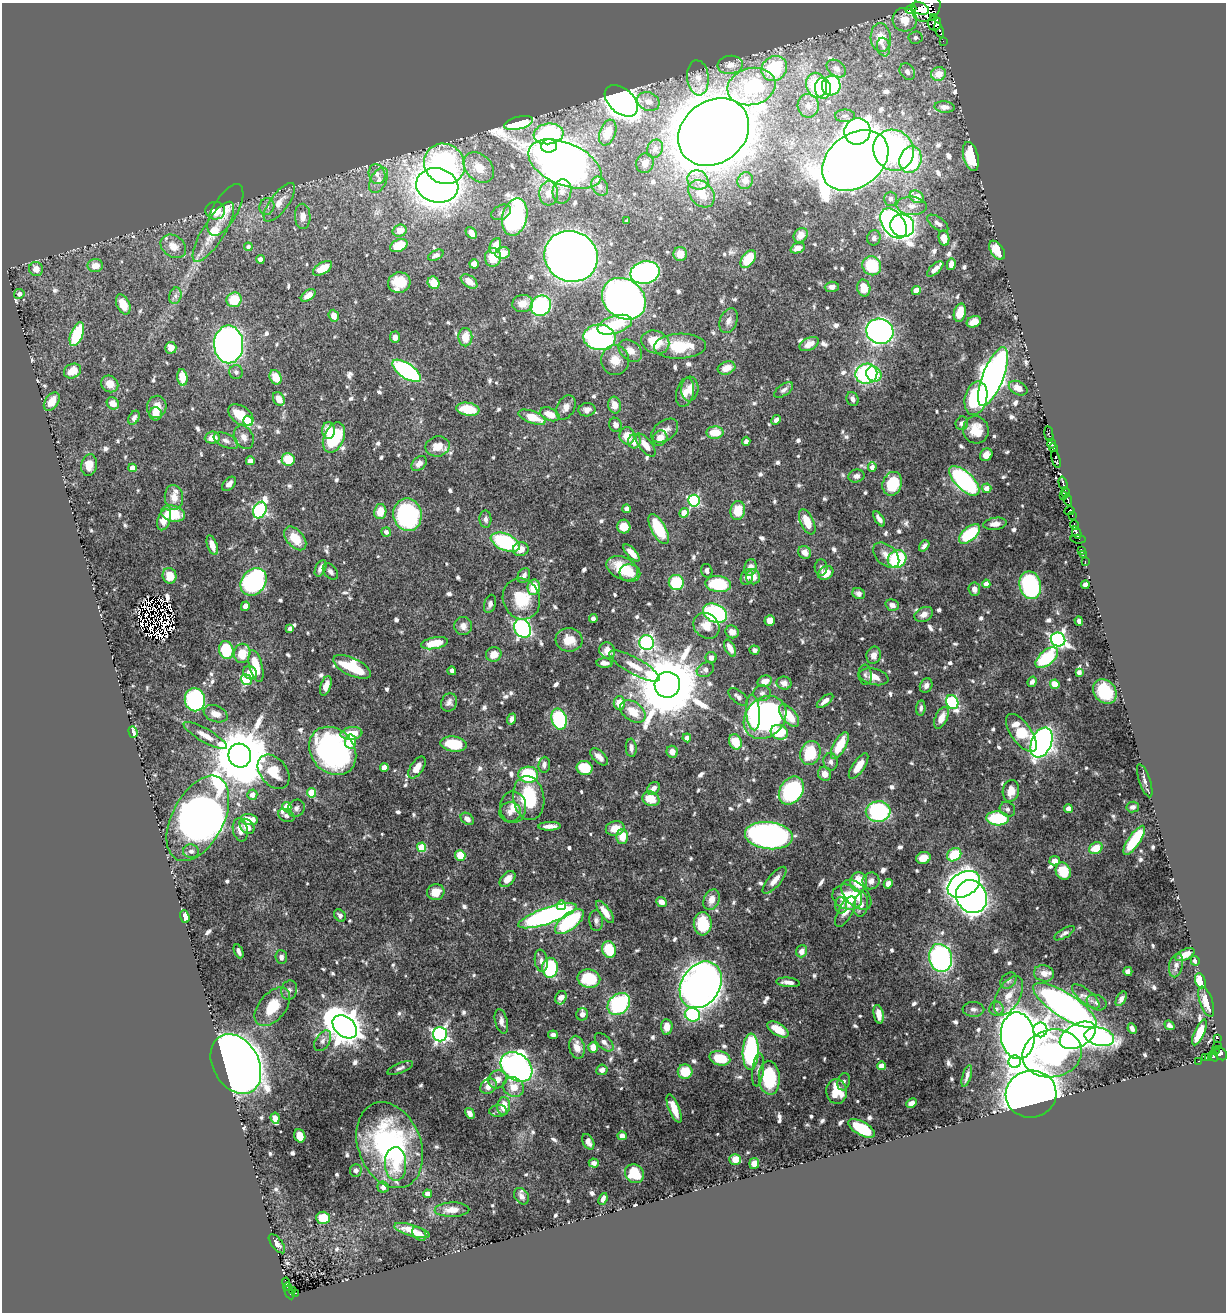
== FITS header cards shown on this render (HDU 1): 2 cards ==
NAXIS1  =                 1224
NAXIS2  =                 1310

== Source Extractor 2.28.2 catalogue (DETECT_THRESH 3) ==
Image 1224 x 1310 px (HDU 1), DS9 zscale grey, 1 PNG px = 1 image px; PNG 1228 x 1314 px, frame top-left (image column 1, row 1310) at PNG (2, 3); each listed source drawn as its Kron ellipse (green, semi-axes under 4 px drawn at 4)
Background 0.686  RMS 0.0081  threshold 0.0243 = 3 sigma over >= 5 px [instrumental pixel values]
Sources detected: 840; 6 with non-positive FLUX_AUTO (blend fragments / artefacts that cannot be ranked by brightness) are neither listed nor drawn; of the other 834, the 500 brightest by FLUX_AUTO listed and drawn (334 fainter detections omitted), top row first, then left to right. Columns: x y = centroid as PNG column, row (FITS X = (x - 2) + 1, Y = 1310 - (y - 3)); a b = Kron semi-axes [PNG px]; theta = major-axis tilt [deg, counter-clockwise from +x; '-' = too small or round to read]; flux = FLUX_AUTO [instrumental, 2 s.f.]
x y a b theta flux
926 7 15 13 48 2200
911 9 5 4 - 190
920 9 9 5 -20 1100
934 17 4 3 - 1000
905 20 12 11 - 8.1
934 23 7 6 - 710
939 30 8 3 -68 220
915 37 7 6 - 1.8
881 38 14 10 -84 12
943 41 2 2 - 7.6
883 47 9 6 -80 2.6
730 65 13 9 6 5.7
774 68 13 12 - 31
836 68 11 7 -37 3.5
907 72 9 7 -51 3.3
938 74 7 7 - 8.4
698 78 17 11 -84 6.2
817 85 12 10 -77 27
831 86 10 9 - 64
751 87 24 18 14 48
823 88 10 8 -80 16
621 101 19 12 -41 740
648 101 11 9 -23 5.2
808 106 12 10 -88 5.5
944 107 10 5 -4 3.3
845 116 10 6 0 2.2
519 123 15 6 14 48
857 131 13 13 - 81
714 132 38 31 38 2400
608 133 13 8 70 13
549 134 15 10 8 72
549 146 8 7 - 480
655 149 9 7 58 3.5
894 150 21 19 -49 120
971 156 15 7 -75 19
910 159 13 11 73 53
855 160 36 26 37 1500
645 163 10 8 72 3.7
444 164 21 19 -40 120
565 164 39 21 -23 600
479 168 17 12 -45 14
377 174 10 8 -72 3.2
378 180 14 8 62 3.9
698 180 11 9 -28 5.7
745 180 8 7 - 4.5
437 185 21 17 -12 680
600 186 10 7 -59 3.1
562 191 12 9 83 3.5
549 193 12 9 85 5.9
701 194 15 11 -50 11
917 197 7 5 -33 11
891 199 7 6 - 2.1
279 202 23 9 53 8
267 206 8 7 - 2.4
912 206 15 9 -3 5.6
225 210 29 12 60 8.8
215 211 10 9 - 7.8
501 212 10 7 26 2.1
303 216 12 8 -88 5.1
515 217 19 12 77 120
627 221 4 4 - 1.9
893 223 17 10 -54 300
938 223 12 6 -36 2.4
902 226 12 11 - 150
400 231 7 6 - 6.6
213 232 35 11 58 19
471 233 6 4 -46 4
801 235 8 6 52 5.2
874 238 8 6 77 2.4
944 238 7 5 -79 6.2
399 245 9 6 25 14
173 246 14 10 -36 6.4
495 246 8 5 67 5.8
248 247 4 4 - 1.9
798 248 7 5 23 3.4
997 250 10 6 -55 14
502 253 7 6 - 5.6
680 254 7 6 - 5.7
436 255 8 5 26 2
571 256 27 25 -28 740
493 257 9 8 - 11
260 259 4 4 - 3.2
748 259 10 6 54 16
474 264 4 4 - 3.8
951 264 6 4 79 4.1
95 266 8 6 3 6.4
872 266 10 9 - 26
322 268 10 5 29 11
36 269 7 6 - 5.6
935 269 10 4 43 3.6
645 272 15 11 12 140
469 281 9 5 -36 5.6
399 283 11 10 - 14
434 283 6 5 - 8.4
832 287 7 5 4 2.3
864 288 8 6 -78 9.7
916 290 4 4 - 6.2
19 294 5 5 - 2.4
308 295 8 5 36 5.4
175 296 8 6 74 1.9
624 299 23 19 -37 600
234 300 7 7 - 15
523 303 10 8 8 6.2
123 304 11 6 -65 9.1
541 306 10 9 - 58
960 313 9 6 76 10
334 316 6 5 - 5
729 321 13 8 68 3.5
974 322 7 5 24 6.2
615 325 18 8 17 18
880 331 14 12 -18 180
77 334 12 6 69 30
395 337 5 5 - 2.8
465 337 9 7 -88 9.5
599 337 16 13 -4 160
655 342 14 11 -20 16
229 344 19 14 -90 350
809 344 10 6 27 5.6
680 346 26 12 2 20
171 348 6 5 - 5.8
630 351 13 9 -39 5.1
615 360 15 14 - 8.3
726 368 9 6 18 6.7
72 371 9 7 29 11
407 371 16 7 -34 88
236 372 7 6 - 2.1
866 374 11 10 - 69
874 374 8 7 - 12
182 377 8 5 -82 8.4
276 377 7 5 -65 11
993 377 31 10 68 440
110 384 9 8 - 6.7
1018 388 10 6 -27 5.8
690 389 12 8 86 5.4
784 390 11 5 35 2
685 393 14 8 76 5.2
976 398 17 11 77 38
279 399 7 5 -60 4.9
853 399 7 5 -65 2.2
52 402 10 6 54 8.5
113 403 6 5 - 6.2
615 405 8 6 -79 6.4
157 407 11 9 77 6.8
566 407 13 8 62 4.1
468 409 12 6 -8 17
587 410 8 6 10 2.8
156 414 6 6 - 5.1
550 414 10 6 -24 8.9
241 415 14 8 -35 14
532 417 14 6 -21 13
134 418 7 5 60 2.1
776 420 5 4 - 2
248 421 5 5 - 19
962 423 7 6 - 2.2
615 425 7 6 - 2
329 430 8 6 -90 9.7
976 430 14 12 -75 9.8
665 431 15 10 35 4.7
715 433 8 6 3 12
1049 434 8 3 -80 34
627 436 8 7 - 8.7
244 437 12 9 -63 4
212 438 7 6 - 7.6
334 438 16 10 65 42
660 438 8 7 - 5.6
226 441 13 7 -25 3
634 441 7 6 - 6.7
746 441 5 4 - 2.2
1052 444 5 3 - 170
645 445 14 6 -51 7.1
438 446 12 10 10 9.4
1053 448 4 3 - 230
986 455 7 5 45 4.5
288 459 6 6 - 16
1056 459 9 4 -74 100
250 461 4 4 - 3.7
419 463 9 6 44 3.3
89 465 11 7 80 6.9
872 467 5 4 - 3.1
132 468 4 4 - 6.3
856 476 8 6 11 2.8
964 481 19 8 -44 110
1063 483 6 3 -74 250
229 484 8 5 46 2.7
892 484 12 9 73 22
986 488 5 5 - 4.3
1065 492 5 3 - 150
1063 496 2 2 - 19
174 497 12 9 -85 6.1
1068 500 6 3 -76 50
694 501 6 6 - 71
627 509 4 4 - 2.6
260 510 8 6 66 100
738 511 9 7 81 13
1070 511 5 3 - 85
380 512 7 6 - 10
684 513 5 4 - 10
173 514 12 8 -15 16
407 515 16 14 -80 89
1072 515 3 2 - 48
485 519 9 6 -87 2.4
879 519 8 4 -57 2.9
164 520 11 6 69 7.5
807 522 13 6 -65 11
995 524 12 6 8 4.2
1074 525 5 3 - 59
624 527 7 6 - 8.1
659 529 17 7 -61 27
386 532 5 4 - 1.8
1077 533 6 3 -64 270
969 534 12 6 41 31
295 538 14 8 -49 13
1078 539 8 2 -5 8.2
505 542 15 8 -23 57
212 545 10 5 -72 6.5
924 546 6 4 51 2.4
521 549 8 7 - 5.8
1082 550 2 2 - 5.5
805 552 7 6 - 4.9
632 553 11 5 -46 5.4
1083 554 2 2 - 2.4
886 555 15 10 -43 4.8
897 559 10 8 36 39
1085 561 3 2 - 6.9
321 568 9 5 64 3.5
622 568 17 11 -26 17
750 568 8 6 77 4
821 568 8 6 -87 1.9
707 571 7 5 -75 2.2
330 572 9 6 -49 2.3
630 573 10 8 -12 7.2
826 573 8 6 31 8.9
524 575 8 6 61 2.5
170 576 8 7 - 9.9
747 577 8 6 68 3.1
753 577 7 7 - 4.9
254 582 15 12 51 95
676 582 7 7 - 24
718 584 13 8 -7 28
986 584 4 4 - 4
1030 585 14 10 -77 95
1085 585 4 4 - 5
534 587 8 6 80 12
974 589 7 5 -83 3.1
859 594 6 5 - 2.7
521 599 21 18 -65 22
490 604 9 5 73 2.3
892 605 7 5 -16 3
245 606 5 4 - 4.3
715 613 12 9 -25 92
924 614 10 7 26 3.4
593 619 4 4 - 1.9
770 620 5 5 - 6.2
1079 621 5 4 - 2.4
463 626 9 9 - 3.6
706 626 14 12 -42 7.6
523 628 10 8 -61 130
290 629 4 4 - 2
732 632 7 6 - 3.9
569 640 13 12 - 10
1058 640 7 6 - 190
434 643 13 6 10 13
647 643 7 7 - 120
730 648 9 5 -62 4.8
226 650 9 7 -74 26
607 650 8 7 - 6.3
754 650 5 4 - 2.1
242 653 9 8 - 12
494 654 8 7 - 7
874 655 9 7 78 3.7
711 658 5 5 - 3.5
1047 658 13 7 41 36
604 663 8 4 -4 2.9
256 666 16 6 -76 16
635 666 28 8 -29 8.8
352 667 20 9 -25 24
705 670 9 7 27 3.1
452 671 4 4 - 2.1
1079 672 4 4 - 2.2
250 673 7 6 - 7.8
865 675 10 6 -85 1.9
874 677 15 8 -13 6.1
246 680 6 5 - 26
765 681 7 5 23 6.4
1032 682 5 4 - 2.5
784 683 7 6 - 3.5
1055 684 5 4 - 14
667 685 13 12 - 5100
326 686 10 5 71 4.9
926 686 7 6 - 2.4
1105 691 13 10 -50 21
762 693 9 7 3 2.1
738 697 12 6 -40 2.6
195 700 11 10 - 91
825 701 10 4 39 3.1
449 702 9 7 65 2.6
952 702 7 6 - 73
619 703 7 6 - 10
921 708 8 4 83 1.9
633 711 14 9 -36 12
753 712 18 7 -84 20
216 714 12 8 -21 5.5
789 716 13 7 -51 13
765 717 23 19 46 200
941 718 11 6 65 6.3
512 719 5 4 - 2.6
559 719 11 7 -75 48
133 732 6 4 -71 5
779 732 9 7 -17 19
351 733 11 6 7 11
1021 733 22 10 -54 21
205 735 24 6 -30 5.9
687 738 4 4 - 3.2
350 742 7 5 85 10
735 742 8 6 -69 12
1041 742 16 10 66 320
454 744 13 7 -8 22
840 745 15 6 61 16
631 748 9 5 -86 2.9
333 751 26 21 -48 150
672 752 6 5 - 4
810 753 12 10 68 26
240 755 12 11 - 4500
599 757 11 5 -44 3.8
831 762 8 7 - 2.2
544 765 8 6 84 2.2
859 766 15 6 56 7.1
417 767 12 6 57 7.2
384 768 4 4 - 8.4
585 768 8 7 - 19
274 772 19 13 -51 12
825 774 7 6 - 4.1
528 775 10 8 -3 38
1145 781 17 5 -71 2.7
653 788 7 5 45 3.4
791 791 15 11 56 64
1011 791 11 8 79 7.5
311 793 5 4 - 17
252 795 5 5 - 4
529 798 22 15 -80 32
651 799 9 7 -25 11
287 807 4 4 - 12
513 807 15 13 -87 7.1
1133 807 6 5 - 1.8
296 808 9 8 - 2.4
1007 809 8 7 - 1.9
1068 809 4 4 - 3.2
510 812 11 10 - 3.5
878 812 12 10 8 79
286 815 8 6 -25 2
198 818 46 25 62 520
997 818 11 7 -4 35
249 819 8 5 -9 8.9
467 819 7 5 -38 3.5
247 826 9 6 -46 5.4
550 826 11 4 1 4.1
615 828 9 7 11 7.7
240 830 12 7 -77 4.3
622 836 7 6 - 10
769 836 24 13 -6 270
1134 840 17 6 56 33
421 847 5 4 - 24
1096 848 7 5 30 11
191 851 8 7 - 1.9
460 855 5 5 - 10
954 855 7 6 - 22
923 858 7 6 - 7.3
1055 861 5 4 - 3.9
1063 871 9 7 -66 13
507 879 9 6 47 5.2
775 880 17 6 50 5.5
871 881 9 8 - 3.2
859 882 10 8 86 17
888 884 5 4 - 4.1
964 884 17 12 30 410
436 892 9 8 - 7.9
856 895 18 11 -45 9.9
847 897 15 12 -21 19
971 897 17 15 -58 450
711 900 11 7 66 5.3
661 902 5 4 - 4.4
561 905 5 4 - 16
841 905 8 6 -86 2.3
861 905 12 7 82 4.1
605 912 13 5 -54 6.4
845 912 17 7 61 4.9
340 915 7 5 -46 2.1
185 916 6 4 -72 4.1
547 916 31 8 19 150
596 921 10 7 -85 2.1
569 922 17 8 39 55
703 924 11 9 -88 19
1064 933 11 4 30 2
609 949 8 7 - 18
239 951 7 3 -67 2.2
802 951 6 5 - 3.9
1185 955 10 5 25 6.1
281 957 7 6 - 2.2
940 958 14 11 -74 120
541 961 11 6 -82 2.8
1195 961 5 4 - 2
1176 965 12 7 78 3
550 968 10 8 -88 48
1128 971 4 4 - 2.7
1044 973 10 8 -12 5.7
589 978 11 9 -11 23
1008 981 9 7 43 2
1200 981 8 5 -70 14
788 982 12 4 -5 3.5
701 985 25 19 56 520
289 990 10 8 73 2.4
1009 996 21 11 61 11
1086 996 17 6 -40 4.1
561 998 7 5 63 4
1121 999 8 4 60 2.5
1097 1002 10 7 -23 2.7
1206 1002 16 6 -71 9.3
619 1004 12 9 44 61
1065 1005 37 12 -33 390
272 1007 22 13 50 17
973 1009 11 7 -2 2.4
996 1009 7 7 - 2.3
582 1014 6 6 - 2.8
879 1014 9 5 -80 5.6
692 1015 8 6 -20 46
501 1021 12 6 -76 3.3
1169 1025 5 4 - 2.2
345 1027 14 9 -40 1300
667 1027 8 5 -86 5.4
1132 1028 5 4 - 2.2
778 1029 12 6 -31 12
1040 1030 7 7 - 270
1199 1032 14 5 65 12
440 1034 7 7 - 160
553 1035 5 4 - 2.2
1078 1035 19 11 29 340
1018 1036 23 17 -84 870
1099 1037 15 9 -12 120
1217 1038 4 3 - 45
323 1041 11 7 57 2.9
604 1042 11 6 -43 2.7
1217 1045 2 2 - 19
577 1047 11 7 -77 6.1
593 1047 5 5 - 7.9
1215 1050 2 2 - 24
751 1052 18 8 88 79
1052 1053 30 23 12 120
1220 1053 8 5 -49 160
1214 1056 6 3 -68 92
720 1058 10 7 -16 18
1205 1058 4 2 - 16
1209 1058 3 3 - 9.6
1198 1061 3 2 - 7.8
1015 1062 6 6 - 88
236 1064 32 23 -61 1100
881 1066 4 4 - 7.2
516 1067 17 13 -38 270
400 1068 14 5 23 1.9
602 1070 6 5 - 3
758 1070 17 5 83 2.9
685 1072 7 7 - 16
967 1076 11 4 73 2.6
769 1078 17 10 -85 36
498 1079 9 8 - 4.8
844 1082 9 6 74 1.9
488 1086 9 7 37 4.6
513 1087 11 9 -33 7.6
837 1092 12 10 -81 15
1031 1094 25 23 15 940
911 1103 5 4 - 3.1
504 1106 9 6 83 9
674 1109 15 5 -68 10
498 1111 9 6 1 2
470 1113 6 4 -59 3.3
275 1118 5 4 - 3.5
862 1128 15 6 -29 24
300 1136 7 5 -71 7.4
622 1136 5 4 - 3.8
588 1142 8 5 -61 3.6
390 1145 44 31 -69 120
735 1159 6 5 - 8.6
594 1163 5 4 - 1.9
754 1163 5 5 - 4.4
395 1164 17 10 -88 9.5
356 1170 6 6 - 2.1
634 1174 10 9 - 17
383 1187 6 5 - 2.3
428 1194 4 4 - 2.7
521 1196 9 6 -55 2.6
603 1199 6 4 68 2.6
452 1210 17 7 2 7
323 1218 6 6 - 16
412 1231 18 5 -17 9.8
419 1234 8 5 -42 3.4
277 1244 11 5 -52 2.7
286 1282 4 3 - 17
287 1287 4 3 - 60
292 1291 3 2 - 6.3
289 1293 7 2 -63 87
296 1293 3 2 - 9.1
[334 fainter detections neither listed nor drawn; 6 non-positive-flux detections neither listed nor drawn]